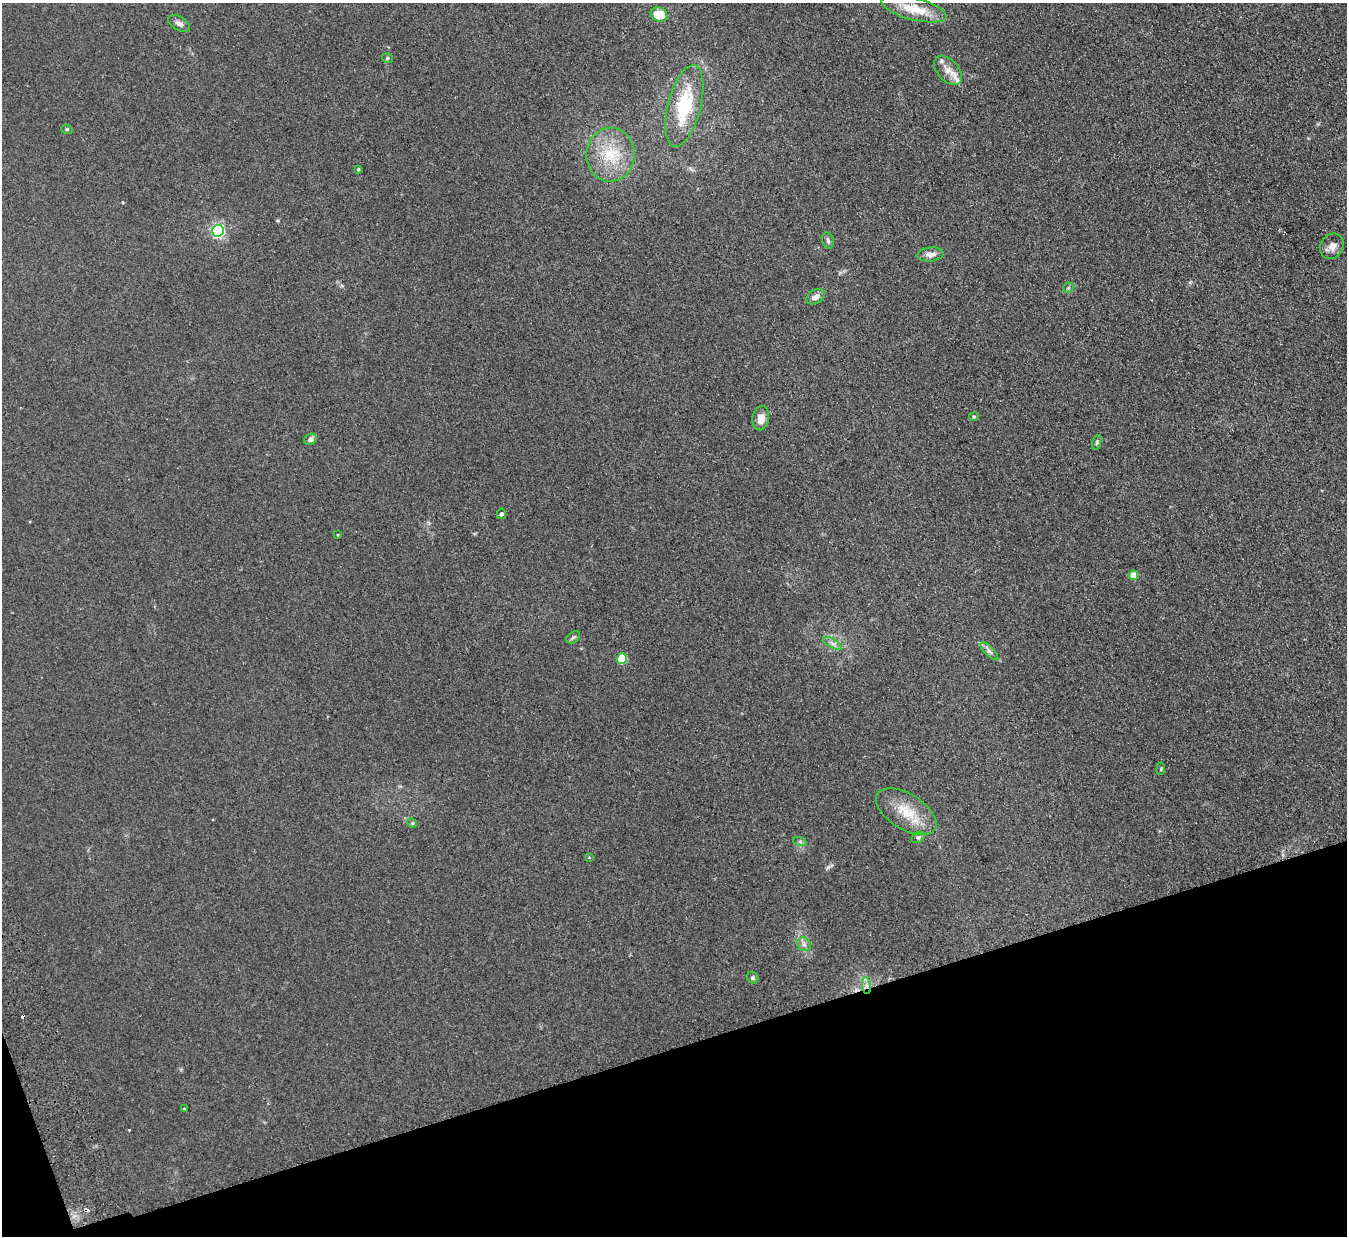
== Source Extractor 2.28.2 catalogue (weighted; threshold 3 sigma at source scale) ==
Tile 14 of 4 x 4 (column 2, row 4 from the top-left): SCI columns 1402-2746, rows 174-1407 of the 5492 x 5407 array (HDU 1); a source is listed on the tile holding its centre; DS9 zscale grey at full resolution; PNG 1349 x 1238 px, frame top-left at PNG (2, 3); each listed source drawn as its Kron ellipse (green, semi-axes under 4 px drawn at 4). Shown black and unused: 16% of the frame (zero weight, under 2 of 3 exposures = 3% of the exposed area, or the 3 px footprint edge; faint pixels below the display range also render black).
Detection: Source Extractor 2.28.2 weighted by HDU 2 'WHT'; one run over the whole footprint, this tile lists its part. Background 0.101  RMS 0.011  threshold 0.0517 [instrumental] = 3 sigma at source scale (4.5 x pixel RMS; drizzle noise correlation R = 1.50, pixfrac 1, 0.05/0.05 arcsec/px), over >= 5 px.
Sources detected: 42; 4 cosmic-ray / hot-pixel residue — neither listed nor drawn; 2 inside a brighter listed object's ellipse — not listed separately; the other 36 listed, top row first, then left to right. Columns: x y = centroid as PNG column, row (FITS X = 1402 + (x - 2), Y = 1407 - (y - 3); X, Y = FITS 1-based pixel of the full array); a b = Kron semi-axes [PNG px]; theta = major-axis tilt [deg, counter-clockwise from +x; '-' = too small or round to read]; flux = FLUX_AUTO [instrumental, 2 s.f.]
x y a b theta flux
914 9 33 11 -14 31
659 14 8 7 - 24
179 23 12 7 -29 4.8
387 58 5 4 - 1.9
948 70 17 10 -47 11
684 106 42 16 76 65
67 129 6 4 -19 1.7
611 155 27 24 87 45
358 169 3 3 - 1.4
218 231 6 6 - 230
828 241 8 6 -73 2.8
1332 246 13 11 58 7.3
930 254 13 7 6 6.5
1068 288 6 4 45 1.5
816 297 10 6 31 6.3
974 417 5 3 - 1.3
761 418 12 8 80 11
310 439 6 5 - 4.2
1097 442 8 3 71 1.7
501 514 5 4 - 3.4
337 535 4 3 - 0.96
1133 575 5 4 - 20
573 637 8 5 38 2
832 643 10 4 -30 3.9
989 651 12 4 -46 3.5
622 659 5 5 - 43
1161 769 6 3 81 1.1
906 812 34 17 -32 34
412 823 5 4 - 1.3
918 837 7 5 31 2.1
800 842 7 4 -19 2.1
589 857 3 3 - 1.6
804 944 7 6 - 3.4
753 978 6 5 - 1.7
866 986 8 4 -82 4
184 1109 3 3 - 2.8
Overlapping masked pixels (flux is a lower limit): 1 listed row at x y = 866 986